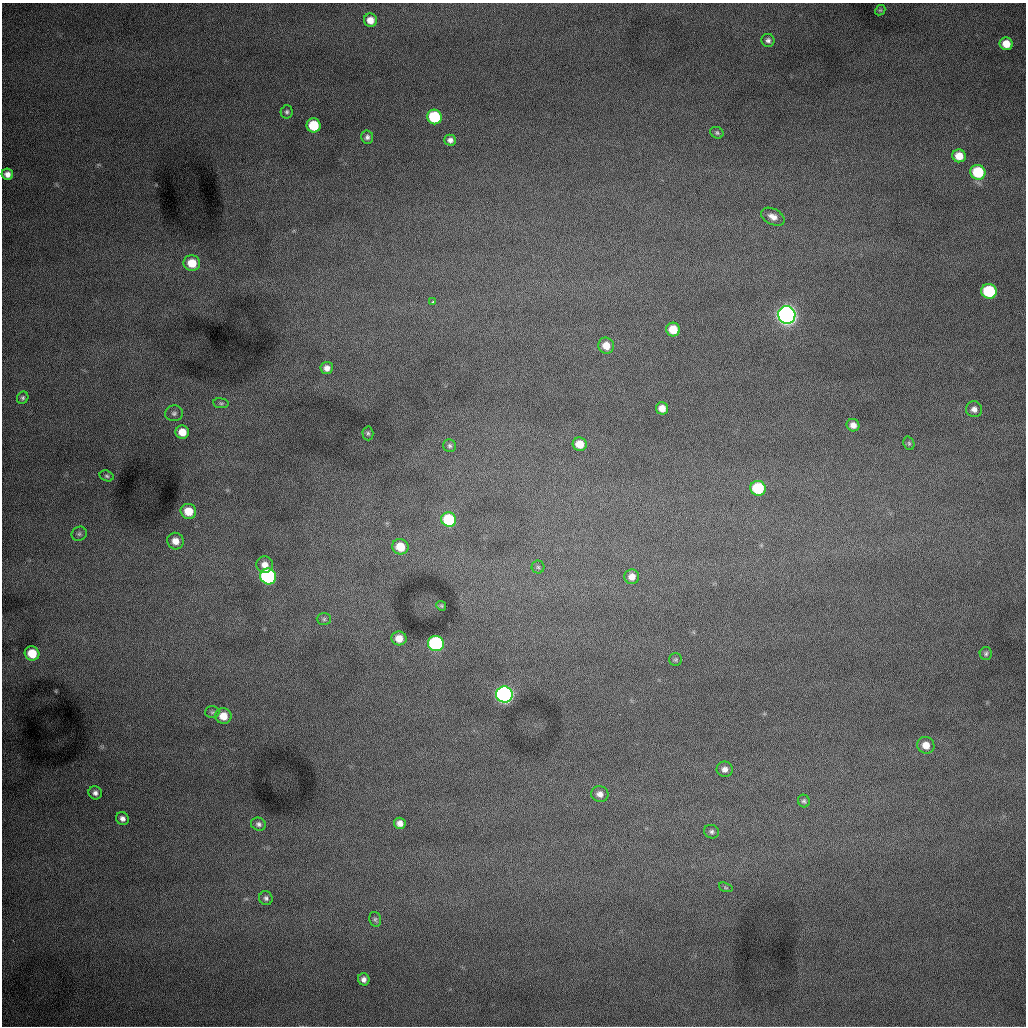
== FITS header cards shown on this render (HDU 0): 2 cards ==
NAXIS1  =                 1024 /fastest changing axis
NAXIS2  =                 1024 /next to fastest changing axis

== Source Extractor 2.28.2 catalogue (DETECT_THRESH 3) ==
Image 1024 x 1024 px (HDU 0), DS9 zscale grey, 1 PNG px = 1 image px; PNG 1028 x 1028 px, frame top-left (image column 1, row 1024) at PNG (2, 3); each listed source drawn as its Kron ellipse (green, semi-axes under 4 px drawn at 4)
Background 998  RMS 13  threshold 37.7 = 3 sigma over >= 5 px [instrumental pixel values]
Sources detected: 66; all 66 listed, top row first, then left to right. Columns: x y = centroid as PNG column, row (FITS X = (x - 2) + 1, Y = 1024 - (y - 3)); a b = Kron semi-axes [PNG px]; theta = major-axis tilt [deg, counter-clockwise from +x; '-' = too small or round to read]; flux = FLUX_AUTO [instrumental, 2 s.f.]
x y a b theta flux
880 10 6 4 42 1100
370 20 6 6 - 8500
768 40 7 6 - 2700
1006 44 6 6 - 12000
287 112 6 6 - 1800
434 117 7 7 - 59000
314 125 7 7 - 34000
717 133 7 5 -26 1600
367 137 6 6 - 2600
450 140 6 5 - 3600
959 156 6 6 - 11000
978 172 7 7 - 41000
7 174 6 5 - 4900
773 217 12 8 -26 6200
192 263 8 8 - 18000
989 291 8 7 - 60000
433 302 4 3 - 1500
787 315 9 8 - 740000
673 329 7 7 - 18000
606 346 8 7 - 11000
327 368 6 6 - 4700
23 398 6 5 - 1800
221 403 8 5 -8 1500
662 408 6 6 - 8300
974 409 8 8 - 4300
174 413 9 8 - 3000
853 425 6 6 - 5100
182 432 7 6 - 12000
368 433 7 5 -87 1500
909 443 7 5 -69 1600
580 444 7 6 - 14000
450 446 6 6 - 2000
107 476 7 5 -18 1700
758 488 7 7 - 51000
188 511 8 7 - 15000
449 520 7 7 - 51000
79 534 8 7 - 2300
175 541 8 8 - 8100
400 547 8 7 - 18000
265 565 8 8 - 6500
538 567 6 6 - 1700
268 576 8 7 - 190000
632 577 7 7 - 6600
441 606 5 4 - 1100
324 619 7 6 - 2100
399 638 7 7 - 10000
436 643 8 7 - 150000
32 653 7 7 - 20000
986 654 6 6 - 1800
676 660 6 6 - 1400
504 694 8 8 - 450000
212 712 7 6 - 1900
223 716 8 8 - 12000
926 745 9 8 - 8700
725 769 8 8 - 4500
95 793 7 6 - 3300
600 794 9 8 - 5200
804 801 6 6 - 1900
122 818 7 6 - 3500
400 823 6 5 - 5600
258 824 7 6 - 2700
712 832 7 6 - 2300
726 887 7 4 -20 1200
266 898 7 6 - 2500
375 919 7 5 -76 1800
364 979 6 5 - 3400